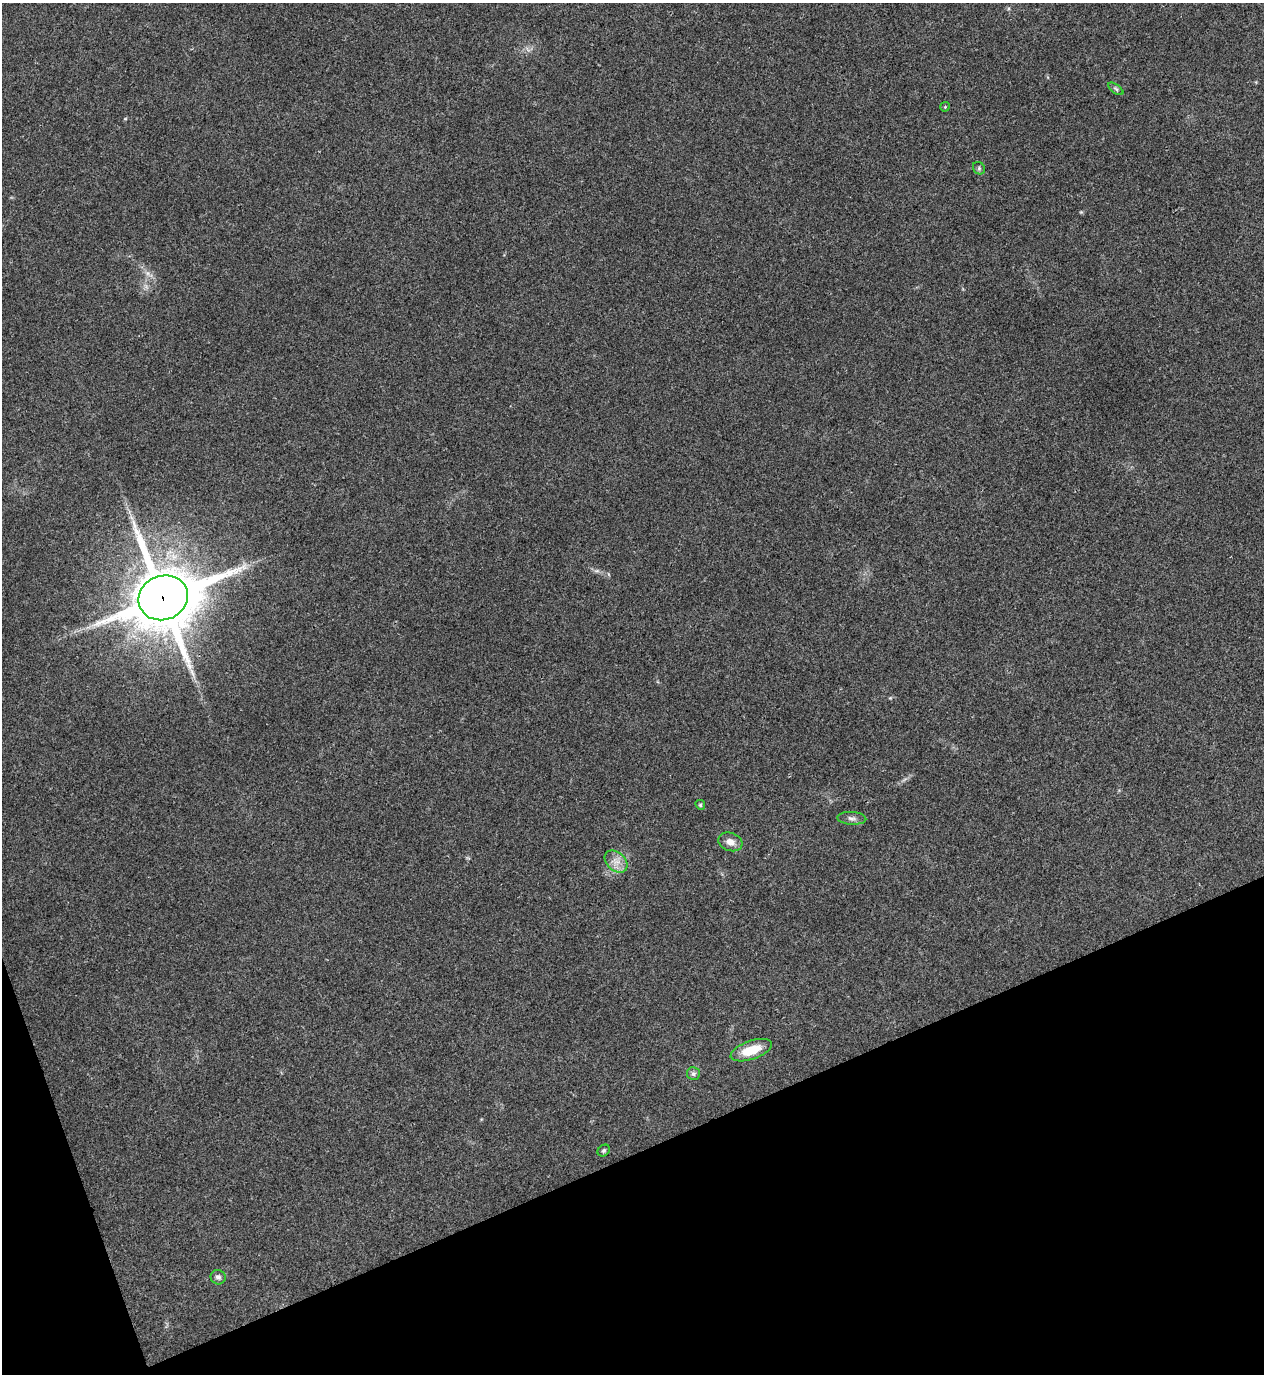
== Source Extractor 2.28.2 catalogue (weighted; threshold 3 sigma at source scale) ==
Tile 14 of 4 x 4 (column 2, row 4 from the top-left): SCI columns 1417-2678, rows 5-1376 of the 5482 x 5493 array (HDU 1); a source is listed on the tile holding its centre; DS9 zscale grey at full resolution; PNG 1266 x 1376 px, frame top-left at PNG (2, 3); each listed source drawn as its Kron ellipse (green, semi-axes under 4 px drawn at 4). Shown black and unused: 18% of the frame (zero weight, under 3 of 4 exposures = <1% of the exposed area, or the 3 px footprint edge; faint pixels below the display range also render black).
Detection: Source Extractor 2.28.2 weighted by HDU 2 'WHT'; one run over the whole footprint, this tile lists its part. Background 0.0203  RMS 0.0049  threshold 0.0222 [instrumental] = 3 sigma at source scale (4.5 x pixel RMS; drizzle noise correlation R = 1.50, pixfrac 1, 0.05/0.05 arcsec/px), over >= 5 px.
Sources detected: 12; all 12 listed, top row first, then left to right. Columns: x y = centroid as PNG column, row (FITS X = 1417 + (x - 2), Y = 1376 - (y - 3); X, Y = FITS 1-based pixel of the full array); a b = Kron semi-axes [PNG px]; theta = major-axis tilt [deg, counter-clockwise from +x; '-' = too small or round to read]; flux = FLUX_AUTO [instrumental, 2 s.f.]
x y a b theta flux
1116 89 9 4 -36 0.96
945 107 5 4 - 0.62
979 168 7 5 -48 0.9
163 598 25 22 21 3400
700 805 5 4 - 0.66
852 818 14 6 -3 2.1
730 842 12 9 -18 3.6
616 861 13 9 -42 4.4
751 1050 21 9 19 12
693 1074 6 6 - 1.3
604 1151 7 5 38 0.83
218 1277 8 7 - 1.7
Overlapping masked pixels (flux is a lower limit): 1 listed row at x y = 163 598